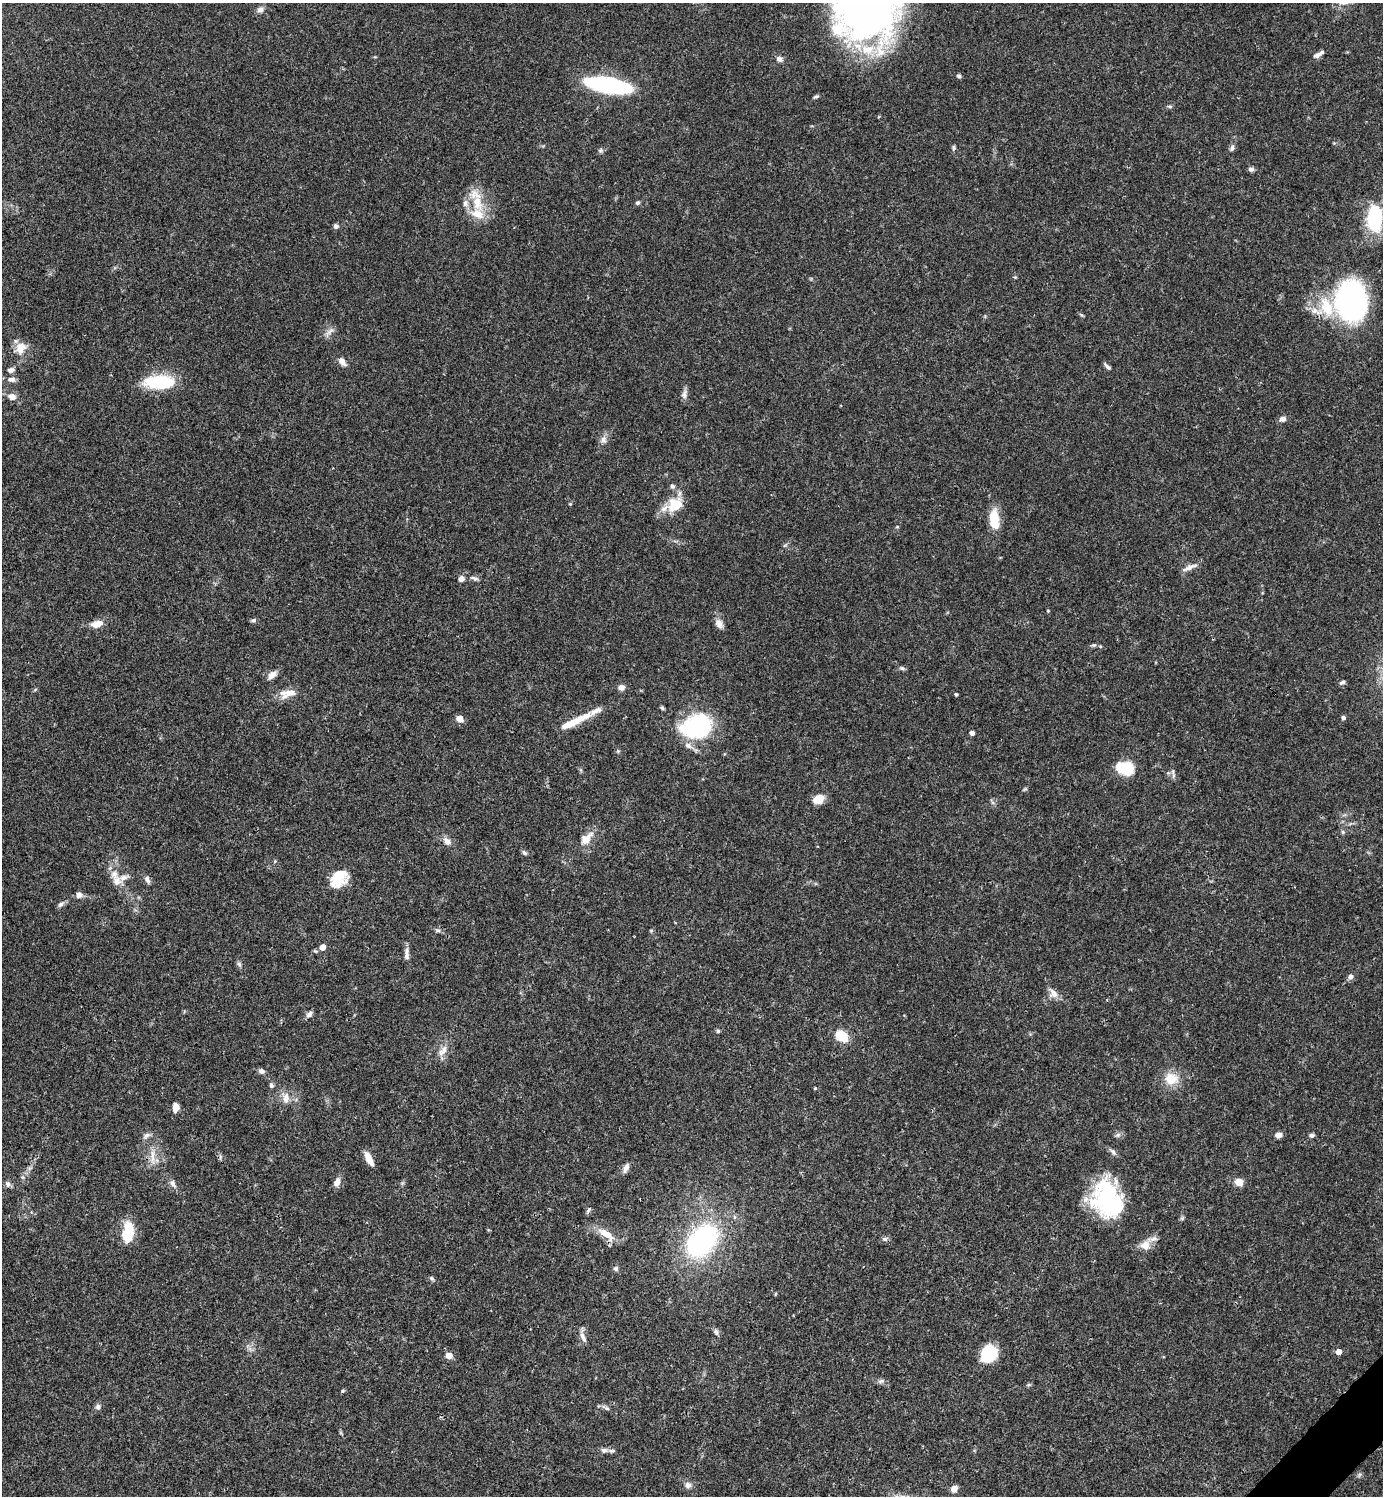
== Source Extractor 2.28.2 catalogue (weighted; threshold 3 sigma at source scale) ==
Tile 6 of 4 x 4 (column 2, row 2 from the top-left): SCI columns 1682-3062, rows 2992-4485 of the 5981 x 5982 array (HDU 1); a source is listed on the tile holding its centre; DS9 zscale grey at full resolution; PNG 1385 x 1498 px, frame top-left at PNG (2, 3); no overlay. Shown black and unused: <1% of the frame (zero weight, under 3 of 4 exposures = <1% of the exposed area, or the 3 px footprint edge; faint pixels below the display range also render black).
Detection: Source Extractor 2.28.2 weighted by HDU 2 'WHT'; one run over the whole footprint, this tile lists its part. Background 0.0385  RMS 0.0026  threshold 0.0117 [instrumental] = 3 sigma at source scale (4.5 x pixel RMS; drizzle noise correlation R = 1.50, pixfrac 1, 0.05/0.05 arcsec/px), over >= 5 px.
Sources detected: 130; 2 inside a brighter object's white glare — not listed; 11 inside a brighter listed object's ellipse — not listed separately; the other 117 listed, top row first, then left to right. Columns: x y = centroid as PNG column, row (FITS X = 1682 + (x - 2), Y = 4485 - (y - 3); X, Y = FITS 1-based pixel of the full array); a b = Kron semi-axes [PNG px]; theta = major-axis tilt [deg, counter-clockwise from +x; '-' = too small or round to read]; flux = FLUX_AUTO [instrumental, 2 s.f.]
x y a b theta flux
260 10 9 7 19 1.1
866 13 74 60 1 120
1317 55 12 6 23 1.1
779 59 9 7 -29 1
959 76 6 5 - 0.48
608 85 33 10 -10 54
816 97 9 4 28 0.48
1169 106 8 4 -1 0.42
953 148 7 5 81 0.52
1232 148 9 6 74 0.76
600 150 7 6 - 0.54
1251 169 6 6 - 0.82
477 200 40 14 -72 7.4
637 203 6 5 - 0.47
1374 218 32 18 87 15
336 226 6 5 - 0.72
1015 277 5 4 - 0.28
1351 301 35 27 -82 66
1316 311 22 8 -16 3
1081 315 8 3 -44 0.33
330 331 16 5 40 1.2
20 348 17 13 69 3.6
342 362 12 7 -54 1.5
1108 367 10 4 -44 0.72
11 370 9 6 15 0.9
12 379 10 7 2 1.2
159 382 34 14 1 14
684 394 14 7 78 1.1
12 397 10 8 -24 1.9
1282 419 8 6 18 1.1
603 439 10 9 - 1.3
570 504 4 4 - 0.24
674 505 23 16 69 6.3
994 519 25 11 -86 5.6
1190 567 19 6 21 1.7
474 578 12 5 -14 0.82
461 579 7 6 - 1.3
1048 611 4 3 - 0.23
253 620 6 6 - 0.58
97 624 14 8 13 2.8
719 624 13 9 -60 1.6
1093 645 8 4 8 0.54
902 668 7 5 -20 0.52
272 675 12 7 43 1.8
1342 682 7 5 27 0.65
621 687 8 7 - 1.2
287 693 23 11 14 3.3
956 694 4 3 - 0.33
662 708 6 4 -45 0.42
1343 718 6 5 - 0.55
459 719 8 6 -31 1.7
574 721 47 8 26 6
697 726 34 26 23 26
972 733 5 5 - 0.81
1125 768 20 15 -9 7.6
1173 772 10 4 -78 0.66
1025 789 7 4 44 0.35
818 799 11 8 27 3.8
1343 832 5 5 - 0.43
586 839 21 11 46 3.5
447 841 13 8 -51 1.5
524 853 8 5 -44 0.51
339 878 21 16 46 7.4
147 879 11 6 -62 0.87
116 881 13 12 - 2.3
79 895 9 8 - 1.1
61 904 10 6 34 0.78
438 930 7 4 -1 0.5
651 931 5 5 - 0.32
323 947 7 6 - 1.8
407 956 11 7 -88 1.1
239 964 8 5 -59 0.6
1350 977 7 6 - 0.91
1053 993 15 10 -51 1.9
309 1014 9 6 41 0.98
718 1031 6 5 - 0.42
841 1036 17 12 -33 5
443 1051 19 9 48 2.3
261 1071 7 6 - 0.89
1171 1079 15 14 - 4.9
271 1086 7 5 -39 0.52
815 1088 4 3 - 0.22
286 1098 16 9 86 2.1
176 1108 8 6 80 2.6
1279 1135 7 6 - 1.3
1312 1135 6 6 - 0.62
147 1136 11 6 37 0.96
1113 1152 11 5 -47 0.83
152 1157 22 7 90 2.6
369 1159 16 6 -62 2.5
626 1168 13 7 71 1.3
22 1177 6 4 -44 0.38
337 1182 12 7 69 1.4
1239 1182 8 6 -25 3.1
8 1184 9 6 -80 0.83
173 1184 12 7 -62 1.1
1107 1196 39 34 87 27
588 1210 9 5 59 0.56
128 1232 23 12 81 8
606 1234 25 9 -36 4
885 1239 8 6 -14 0.66
702 1241 27 18 47 54
1145 1245 13 13 - 2.6
616 1269 7 7 - 0.61
432 1278 7 5 -21 0.47
716 1332 8 5 -63 0.68
583 1337 16 6 -67 1.3
1339 1352 5 5 - 2
989 1353 16 14 46 11
449 1355 8 7 - 1.8
881 1381 10 5 14 0.71
343 1391 6 4 22 0.37
98 1407 8 7 - 0.77
607 1408 7 5 -22 0.59
604 1450 10 6 -1 0.97
688 1485 8 8 - 1.2
954 1489 8 7 - 1.5
Isophote crosses this tile's border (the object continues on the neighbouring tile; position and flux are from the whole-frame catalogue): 1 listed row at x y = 866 13